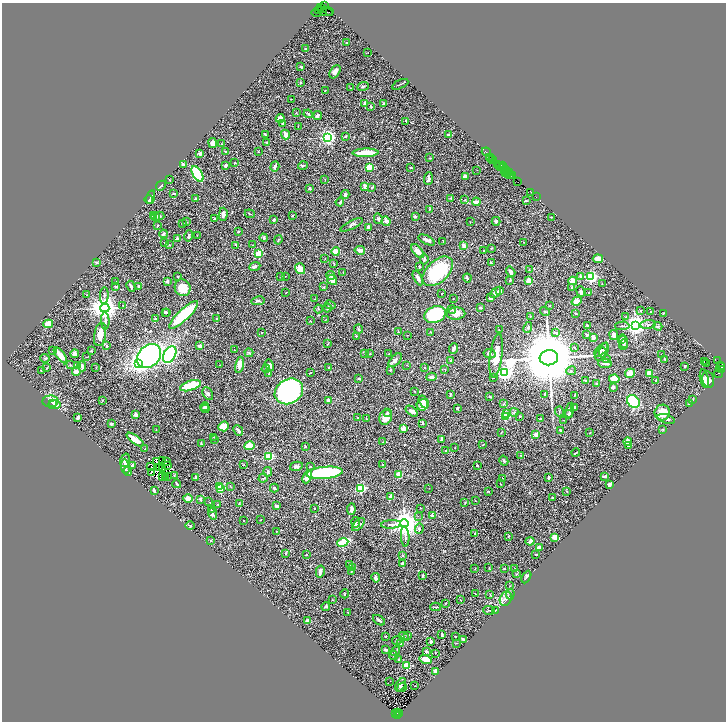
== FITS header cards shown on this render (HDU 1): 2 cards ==
NAXIS1  =                 1448
NAXIS2  =                 1439

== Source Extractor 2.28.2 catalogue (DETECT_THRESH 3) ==
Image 1448 x 1439 px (HDU 1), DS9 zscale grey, zoomed out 1/2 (1 PNG px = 2 x 2 image px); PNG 728 x 724 px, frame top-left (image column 1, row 1438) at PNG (2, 3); each listed source drawn as its Kron ellipse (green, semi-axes under 4 px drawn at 4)
Background 0.735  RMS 0.021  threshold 0.0619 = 3 sigma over >= 5 px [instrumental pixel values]
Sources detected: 581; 83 cannot appear on this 1/2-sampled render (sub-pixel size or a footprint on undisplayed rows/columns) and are neither listed nor drawn; the other 498 listed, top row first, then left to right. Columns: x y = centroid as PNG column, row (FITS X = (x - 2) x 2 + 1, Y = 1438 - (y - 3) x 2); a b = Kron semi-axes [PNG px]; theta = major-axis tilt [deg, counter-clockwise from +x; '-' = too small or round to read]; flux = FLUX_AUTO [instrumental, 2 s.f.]
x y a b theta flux
324 5 2 1 - 110
320 8 2 1 - 16
323 9 3 2 - 290
318 11 3 2 - 130
325 12 8 2 -15 270
330 12 3 1 - 57
316 13 5 1 - 24
347 42 3 2 - 1.7
305 49 3 2 - 1.9
368 53 2 1 - 2.6
301 67 3 2 - 6.9
335 72 7 4 57 15
300 83 2 2 - 2
400 84 9 2 25 3.4
363 87 6 2 24 3.8
350 88 2 1 - 1.7
325 91 3 2 - 1.7
291 99 2 2 - 1.4
364 103 4 2 - 7.6
384 103 3 3 - 6.3
371 107 3 3 - 2.7
296 113 4 2 - 2.6
308 114 5 2 - 5.2
318 115 4 3 - 8.9
280 118 4 3 - 29
406 121 3 2 - 5.9
283 123 3 3 - 3.7
298 126 3 2 - 1.5
265 134 4 2 - 4.4
285 135 5 3 - 23
448 135 2 2 - 18
346 136 4 3 - 5
328 137 3 3 - 1200
266 142 3 2 - 2.4
212 143 5 4 - 18
222 144 3 2 - 1.9
226 152 3 2 - 4.7
258 152 3 2 - 1.8
486 152 4 2 - 87
365 153 13 3 2 97
200 154 4 4 - 5.8
489 157 2 1 - 48
491 157 3 1 - 38
430 158 3 2 - 3.4
493 159 2 1 - 27
235 163 2 2 - 5.4
498 164 3 1 - 69
183 165 4 3 - 6.5
303 165 5 3 - 4.7
226 166 3 2 - 9.2
275 166 5 3 - 15
500 166 4 2 - 180
502 166 2 1 - 72
369 167 3 3 - 160
503 167 2 1 - 69
411 168 3 2 - 2.5
506 169 3 1 - 87
477 170 2 1 - 1.2
504 171 2 1 - 25
506 173 3 2 - 97
510 173 2 1 - 23
197 174 8 4 -57 290
507 174 2 1 - 26
510 175 3 1 - 25
465 176 2 2 - 57
512 176 3 1 - 39
428 178 6 3 85 14
169 179 3 2 - 1.5
325 179 3 2 - 1.5
517 181 4 1 - 72
161 186 5 2 - 5.2
365 186 4 3 - 19
372 187 3 3 - 3.6
310 188 3 2 - 5.9
531 192 2 1 - 24
173 194 3 2 - 6.9
345 195 4 4 - 5.6
151 197 7 4 75 20
536 197 2 1 - 13
451 198 3 3 - 2.8
196 199 2 2 - 19
149 200 4 2 - 8.2
465 200 4 3 - 3.9
526 201 4 2 - 2.9
340 202 4 3 - 5.3
476 202 4 3 - 20
429 209 3 2 - 1
223 214 7 4 88 15
250 214 5 2 - 3.1
293 215 2 2 - 4.6
153 216 4 3 - 27
156 216 3 2 - 9.7
159 216 5 3 - 9.4
415 217 3 2 - 5.1
551 217 2 1 - 1.6
214 218 4 3 - 4.5
378 219 5 3 - 8.4
274 220 4 3 - 5.8
386 221 5 4 - 15
496 221 4 4 - 5.4
186 222 3 2 - 2.2
470 222 2 2 - 1.3
182 223 3 2 - 1.8
352 225 12 4 26 10
157 226 3 2 - 3.2
369 227 3 3 - 11
238 232 3 2 - 5.5
163 234 4 3 - 6.6
197 235 2 2 - 1.1
189 236 6 3 75 6.3
177 238 2 2 - 14
264 238 4 3 - 5.8
278 240 4 2 - 2.6
427 240 9 3 -27 12
443 241 2 2 - 1.3
524 242 2 2 - 3.4
164 243 2 1 - 0.93
169 245 2 1 - 1.6
236 245 4 2 - 2.6
253 245 2 1 - 1.7
464 245 2 2 - 40
491 248 3 2 - 2
360 250 5 4 - 13
484 250 2 2 - 1.9
336 251 4 3 - 34
417 251 8 4 -50 25
259 254 3 3 - 210
325 259 2 2 - 1.8
424 259 5 3 - 7
598 259 5 4 - 38
97 262 3 2 - 4.5
334 263 3 2 - 2.6
491 263 4 2 - 4
255 267 6 4 23 11
419 267 3 2 - 4.2
300 269 5 5 - 39
529 270 3 2 - 2.2
438 271 18 11 44 260
511 272 5 3 - 9.1
343 273 3 2 - 2.1
331 275 4 3 - 8.1
178 276 3 2 - 2.7
281 276 2 2 - 1.9
285 276 2 1 - 1
581 276 3 2 - 3.4
591 277 3 3 - 730
418 278 8 3 -63 14
467 278 4 2 - 3.9
332 280 5 4 - 19
510 280 3 2 - 3
116 281 2 2 - 1.1
167 281 3 3 - 9.2
529 281 2 2 - 100
573 281 4 4 - 40
602 283 2 2 - 2.4
131 286 5 2 - 6.5
139 286 4 3 - 4.9
116 287 3 2 - 4.5
324 287 3 3 - 2
183 288 8 7 - 63
572 288 2 2 - 2.2
500 291 4 3 - 14
581 291 6 3 -67 9.7
588 292 2 2 - 2.3
286 293 2 2 - 1.6
496 293 6 3 40 18
441 294 2 2 - 2.9
87 295 3 2 - 1.3
104 295 8 3 87 6.8
490 298 3 3 - 16
314 299 2 2 - 1.3
453 299 2 1 - 1.4
258 301 7 4 8 7.6
577 301 5 4 - 34
123 305 3 2 - 1.8
330 305 5 3 - 4.2
550 306 2 1 - 1.9
105 308 4 4 - 4800
327 308 4 3 - 5.7
480 308 2 2 - 6.8
318 309 4 3 - 3.3
452 310 4 2 - 2.8
545 311 5 2 - 3.4
641 311 3 2 - 2.8
165 312 4 3 - 4.8
651 312 2 2 - 1.8
167 313 3 2 - 2.8
663 313 2 2 - 2.1
456 314 9 6 3 31
576 314 3 1 - 1.4
183 315 19 5 44 260
435 315 11 8 21 260
530 316 2 2 - 2.4
626 317 3 2 - 3.3
155 319 3 3 - 7.5
216 319 3 2 - 2.5
326 319 3 1 - 1.2
105 321 8 3 -89 8.5
310 321 3 2 - 2.5
48 324 5 4 - 49
648 324 8 3 4 7.6
587 325 3 2 - 1.8
635 325 4 3 - 3100
622 326 7 2 2 3.4
658 326 4 3 - 4.5
528 327 5 3 - 6.6
359 329 4 3 - 5.1
499 330 2 1 - 1.8
262 332 2 2 - 2.6
398 332 2 2 - 3.9
431 332 2 2 - 1.9
556 333 3 3 - 7.1
100 334 12 6 79 42
407 335 2 1 - 1.2
587 335 3 2 - 4.9
614 335 5 3 - 19
356 336 2 2 - 2.8
593 338 4 3 - 18
621 339 3 3 - 4.7
623 341 7 4 -82 9.5
328 344 2 2 - 5
623 344 5 3 - 5.6
106 346 3 2 - 3.9
200 346 3 3 - 12
453 348 5 3 - 12
575 348 4 2 - 3.3
234 350 2 1 - 1.4
601 350 8 4 42 9.3
604 350 7 3 72 10
53 351 2 2 - 1.9
91 351 2 2 - 2.5
249 353 4 3 - 3.7
364 353 3 2 - 2.3
75 354 4 3 - 15
170 354 9 5 62 590
370 354 2 2 - 1.5
388 354 2 2 - 1.7
489 354 6 4 -13 11
601 354 7 5 54 9.2
661 354 2 1 - 1.1
60 355 9 3 -52 39
149 356 13 10 45 920
496 356 22 6 83 66
86 357 3 2 - 1.5
45 358 5 3 - 4
549 358 9 7 7 44000
606 359 4 3 - 4.6
664 359 3 2 - 3.8
395 360 8 4 46 13
450 360 3 3 - 2.6
704 361 2 1 - 6.8
718 361 3 2 - 100
706 363 3 1 - 1.8
139 364 4 3 - 1900
605 364 7 3 -4 8.6
70 365 3 2 - 2.3
77 365 4 3 - 9.2
220 365 3 2 - 2
239 365 8 4 78 26
269 365 6 4 -59 17
407 365 2 2 - 1.2
720 365 2 1 - 140
82 366 5 4 - 14
685 366 2 2 - 3.1
47 367 4 1 - 2.4
720 367 5 3 - 730
96 368 2 2 - 1.5
329 368 2 2 - 2.8
425 368 2 2 - 1.9
266 369 4 2 - 3.5
445 369 3 2 - 1.7
721 369 2 2 - 130
41 370 3 2 - 1.5
390 370 3 3 - 4.2
571 371 5 4 - 6
76 372 4 4 - 28
311 372 2 2 - 1.6
504 372 4 4 - 1300
630 373 5 4 - 43
649 373 3 3 - 51
719 373 4 2 - 82
269 374 4 3 - 5.9
432 377 5 3 - 15
359 378 3 3 - 4.5
493 378 2 2 - 2.2
614 379 5 3 - 57
704 379 9 4 -79 15
708 379 8 5 -78 24
585 380 4 2 - 2.7
656 381 3 2 - 3.4
597 383 3 3 - 4.2
191 386 11 4 18 130
613 387 3 3 - 16
289 391 15 12 30 930
415 392 3 2 - 1.9
208 394 7 5 -61 7.3
450 394 4 3 - 4.3
545 394 3 3 - 3.3
574 395 2 2 - 3.2
490 397 4 3 - 2.9
102 400 2 2 - 3.3
328 400 2 2 - 50
693 400 4 2 - 2.9
51 401 8 6 2 41
633 401 7 5 -41 420
424 402 7 4 -60 31
52 403 2 2 - 17
504 403 3 2 - 2.6
689 404 4 2 - 2
54 405 6 4 8 27
422 405 6 5 - 57
204 407 4 2 - 4.6
574 407 3 2 - 4.2
457 408 3 2 - 6.4
205 409 4 4 - 8.2
570 410 8 2 76 5.1
412 411 7 3 -38 13
388 412 3 3 - 3.6
514 412 4 3 - 4.6
559 412 5 2 - 3
662 412 8 7 - 71
506 413 2 2 - 36
569 414 4 3 - 4.1
136 415 2 2 - 42
520 416 3 3 - 3.6
386 417 8 6 66 38
505 417 3 2 - 190
78 418 3 2 - 9.9
358 418 3 2 - 2
366 419 3 2 - 1.8
541 419 3 3 - 2.7
666 419 9 3 -17 9.7
563 420 2 1 - 1.3
422 423 4 3 - 5.5
111 424 3 3 - 7.2
224 426 5 4 - 47
403 429 2 2 - 77
663 429 3 3 - 2.5
156 430 2 1 - 0.95
238 430 5 2 - 10
560 430 3 2 - 2.2
501 432 4 1 - 1.8
590 432 3 2 - 1.7
536 434 3 2 - 27
213 437 3 2 - 1.8
214 439 2 1 - 1.1
441 439 4 2 - 9
135 440 10 3 -36 47
628 441 4 4 - 30
383 442 2 1 - 1.3
201 443 3 2 - 2.8
483 444 3 1 - 1.9
250 446 5 4 - 77
305 446 3 2 - 3.3
628 446 3 2 - 8
455 448 2 2 - 1
145 449 2 2 - 3.3
446 450 2 2 - 4.3
576 452 4 2 - 3.1
521 455 2 2 - 1.7
269 456 3 3 - 230
125 460 7 4 73 13
163 460 2 1 - 2
504 461 5 3 - 5.2
156 462 3 1 - 0.34
166 462 3 1 - 1.3
133 465 4 3 - 10
167 465 2 1 - 0.65
244 465 3 2 - 1.7
383 465 2 2 - 4.6
477 465 2 2 - 6.9
296 466 6 4 12 9.2
125 467 7 4 -81 19
151 467 2 1 - 0.64
310 467 3 2 - 2.1
160 468 2 2 - 4.5
163 469 3 1 - 1.8
128 471 4 3 - 3.5
268 472 5 3 - 9.2
151 473 3 1 - 0.61
325 473 18 6 5 380
399 474 2 2 - 110
168 476 3 2 - 6.1
174 476 3 2 - 2.6
605 476 3 2 - 11
162 477 2 1 - 0.38
166 477 2 1 - 3.7
307 477 6 3 66 43
196 478 4 3 - 6.4
263 478 4 2 - 2.4
502 478 3 3 - 1.9
549 478 4 2 - 3.9
177 484 4 2 - 4.4
500 484 2 1 - 1.7
609 484 4 3 - 7.9
230 486 4 2 - 1.9
220 487 3 2 - 170
221 488 3 2 - 210
274 488 4 3 - 6.6
361 488 3 3 - 420
429 488 2 1 - 2.5
154 490 3 2 - 8.8
488 491 4 2 - 2.6
567 491 3 2 - 2.3
390 496 4 2 - 22
552 498 2 2 - 4.6
188 499 5 4 - 24
200 499 2 2 - 10
475 501 2 2 - 4.3
209 502 2 1 - 1.1
239 503 2 2 - 3.5
465 503 3 2 - 2.1
218 504 3 2 - 1.7
277 506 4 2 - 7.2
314 508 2 2 - 1.7
420 508 3 1 - 1.2
351 509 6 3 82 11
211 510 2 2 - 3.1
213 514 6 3 -80 8.3
418 516 3 2 - 2.2
432 516 4 3 - 7.9
261 520 3 2 - 1.5
244 521 2 2 - 3.3
356 522 5 4 - 7.9
358 524 8 4 45 10
391 524 10 3 3 9.7
404 524 4 4 - 5700
190 526 5 2 - 5
419 529 5 4 - 8.9
276 531 2 1 - 0.92
475 533 3 2 - 2.8
405 536 10 3 -86 10
509 536 3 2 - 2.6
555 537 4 3 - 36
211 540 3 2 - 2.9
530 541 4 3 - 12
343 542 5 3 - 290
539 547 4 2 - 11
285 553 3 2 - 3.7
306 554 2 2 - 2.2
403 555 2 2 - 2.5
536 555 3 2 - 3
403 563 2 2 - 26
350 565 2 2 - 3.2
352 568 3 2 - 3.4
489 568 3 2 - 1.7
475 569 2 2 - 1.5
505 569 2 2 - 1.9
515 569 2 1 - 1.2
320 571 6 3 78 19
352 571 2 2 - 2.1
516 574 3 1 - 1.5
423 575 3 2 - 4.2
526 577 7 3 62 8.3
376 578 5 3 - 13
510 586 3 2 - 2
345 594 4 2 - 2.5
475 594 3 1 - 1.7
510 594 5 3 - 5.5
490 595 3 2 - 2.6
506 599 7 5 65 13
333 600 3 2 - 1.2
460 600 2 1 - 1.6
445 603 2 2 - 1.8
326 607 4 4 - 4.5
436 607 5 2 - 4.4
489 610 6 2 -3 3.1
496 610 4 2 - 2.6
348 612 2 1 - 1.4
379 620 7 2 -34 7.5
308 621 3 2 - 16
442 635 4 2 - 6.3
385 636 2 2 - 2.5
408 636 3 2 - 3.9
455 636 2 1 - 1.5
404 637 5 3 - 4.6
463 639 4 2 - 6.8
397 640 5 2 - 4.9
431 642 2 2 - 9.1
456 643 3 2 - 1.7
400 644 3 2 - 5.9
385 649 3 2 - 7.1
395 651 5 2 - 2.7
426 651 2 2 - 9.5
435 653 3 2 - 1.6
393 655 5 2 - 6.2
398 659 2 2 - 2.7
426 659 6 4 -13 24
406 665 3 2 - 150
435 671 3 2 - 23
389 682 3 1 - 1.8
401 685 7 4 56 9.6
415 686 2 1 - 1
402 687 5 4 - 4.6
395 713 2 1 - 88
397 713 3 1 - 41
399 713 2 1 - 88
397 715 2 2 - 320
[83 sub-pixel or undisplayed-footprint detections neither listed nor drawn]